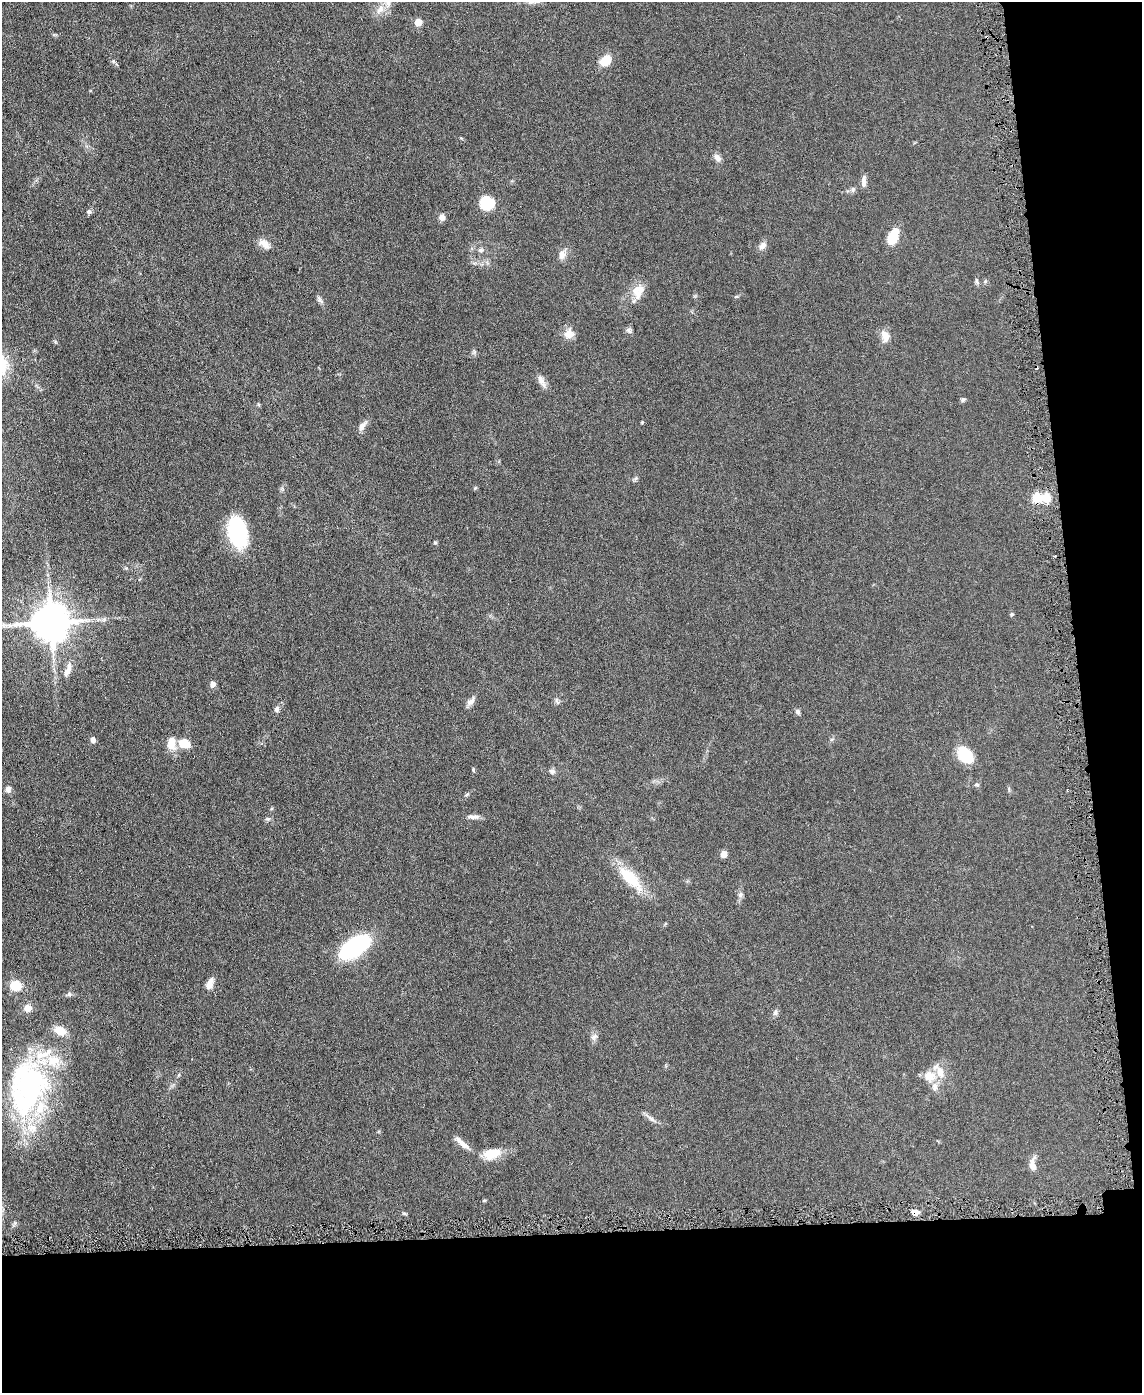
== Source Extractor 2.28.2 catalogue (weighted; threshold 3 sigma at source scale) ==
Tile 12 of 4 x 3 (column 4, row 3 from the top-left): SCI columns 3423-4562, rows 128-1518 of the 4565 x 4533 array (HDU 1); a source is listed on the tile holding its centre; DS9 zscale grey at full resolution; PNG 1144 x 1395 px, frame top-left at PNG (2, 2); no overlay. Shown black and unused: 17% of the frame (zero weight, under 3 of 6 exposures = <1% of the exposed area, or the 3 px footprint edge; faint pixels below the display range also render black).
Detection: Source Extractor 2.28.2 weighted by HDU 2 'WHT'; one run over the whole footprint, this tile lists its part. Background 0.0616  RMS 0.0057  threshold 0.0235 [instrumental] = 3 sigma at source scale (4.09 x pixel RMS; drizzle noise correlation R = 1.36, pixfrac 0.8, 0.05/0.05 arcsec/px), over >= 5 px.
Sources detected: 79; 2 inside a brighter object's white glare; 1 long thin detection or spike segment (spike, bleed or trail) — not listed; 6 inside a brighter listed object's ellipse — not listed separately; the other 70 listed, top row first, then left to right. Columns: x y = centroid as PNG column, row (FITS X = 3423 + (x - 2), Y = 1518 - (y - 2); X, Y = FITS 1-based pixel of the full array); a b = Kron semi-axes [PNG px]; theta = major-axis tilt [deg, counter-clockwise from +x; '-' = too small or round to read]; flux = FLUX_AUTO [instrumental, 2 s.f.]
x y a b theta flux
380 9 15 8 46 4.3
418 22 5 5 - 9.2
606 60 13 9 42 7.9
717 158 10 7 -54 2.6
864 181 15 6 87 2.4
853 189 7 6 - 1.3
486 203 14 12 -38 17
89 212 6 5 - 1.3
442 217 7 6 - 2.6
892 236 15 8 64 14
264 244 14 9 -37 4.3
762 246 11 8 44 2.5
481 250 7 6 - 1.2
562 255 13 9 76 3.2
976 281 9 5 -84 1
636 290 19 13 -73 6.8
736 296 6 4 3 0.61
320 300 11 6 -47 1.5
629 330 8 6 -73 1.4
569 334 13 12 - 4.3
885 336 13 9 -74 4.7
541 380 16 7 -66 3
963 399 6 5 - 0.93
258 404 6 3 -71 0.59
642 422 4 3 - 0.5
362 426 15 7 56 2.8
636 478 7 4 19 0.86
475 488 6 3 19 0.55
1046 498 5 5 - 26
237 532 28 17 -76 49
435 543 6 4 -1 0.57
1012 614 5 4 - 0.81
51 622 11 11 - 1500
68 670 22 7 70 4.1
213 684 6 5 - 2.6
471 701 13 7 46 2.5
557 701 11 3 -58 0.92
277 709 8 6 76 1.6
798 711 7 5 -65 1.3
93 740 6 5 - 2.1
171 743 16 10 86 6.5
184 743 12 9 -11 8.5
965 755 15 11 -47 21
473 770 5 4 - 0.58
552 771 8 6 -25 1.4
977 785 7 4 -5 0.84
8 789 8 7 - 2
467 795 7 3 10 0.66
471 817 13 6 -3 2.2
268 819 6 5 - 0.96
723 854 6 5 - 3.8
630 878 29 12 -45 20
740 895 8 5 46 1.2
355 946 30 14 35 62
209 984 14 8 64 3.7
16 986 14 13 - 7.8
69 994 6 6 - 1.1
28 1008 6 6 - 7.1
775 1013 8 6 73 1.4
60 1031 12 9 -19 7.3
594 1037 10 6 31 1.6
929 1076 18 14 -6 7.1
29 1085 60 47 -76 99
652 1119 10 5 -27 1.7
462 1143 26 6 -43 3.9
492 1154 22 12 17 9.2
1032 1165 15 8 90 3.7
484 1200 6 4 1 0.51
915 1212 8 6 -17 3
404 1213 6 4 -2 0.67
Overlapping masked pixels (flux is a lower limit): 1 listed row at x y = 915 1212